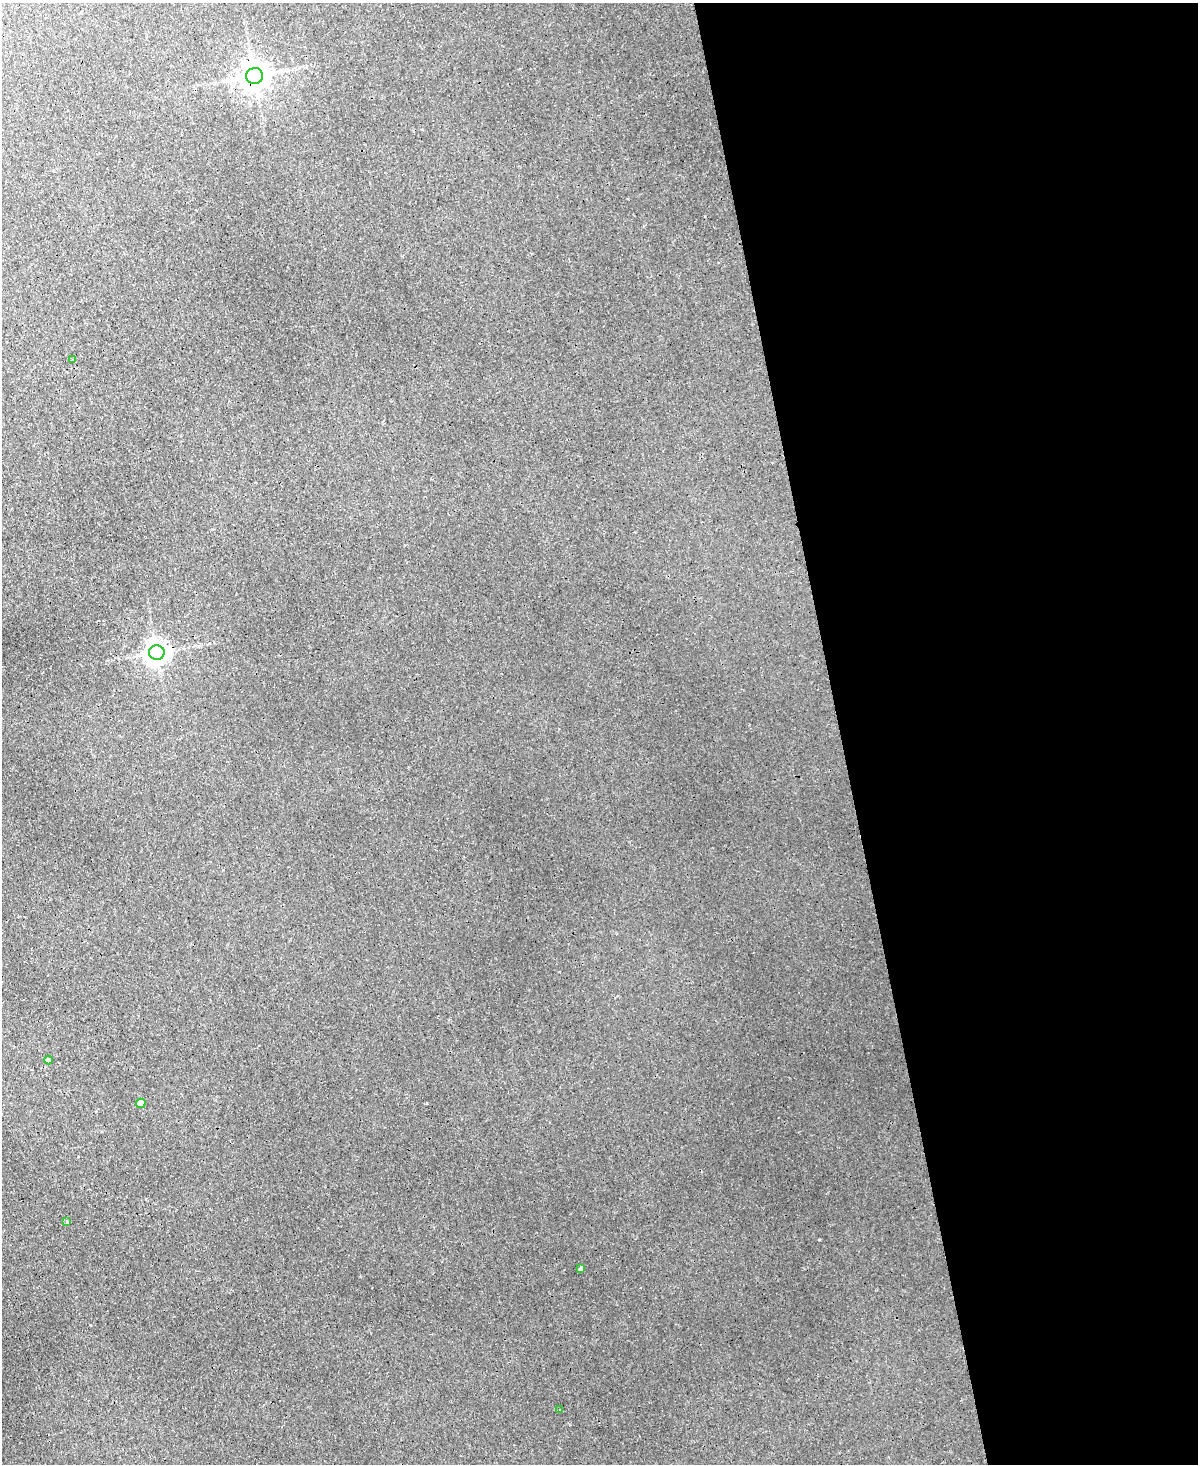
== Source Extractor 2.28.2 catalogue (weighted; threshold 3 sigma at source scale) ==
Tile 8 of 4 x 3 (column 4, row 2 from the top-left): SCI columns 3710-4905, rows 1828-3289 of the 5024 x 5000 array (HDU 1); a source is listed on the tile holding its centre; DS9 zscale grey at full resolution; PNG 1200 x 1466 px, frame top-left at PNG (2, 3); each listed source drawn as its Kron ellipse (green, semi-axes under 4 px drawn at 4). Shown black and unused: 30% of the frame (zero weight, under 3 of 4 exposures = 12% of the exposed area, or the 3 px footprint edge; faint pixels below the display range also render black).
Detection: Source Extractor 2.28.2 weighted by HDU 2 'WHT'; one run over the whole footprint, this tile lists its part. Background 0.0221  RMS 0.003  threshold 0.0134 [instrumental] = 3 sigma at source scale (4.5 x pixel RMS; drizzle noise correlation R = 1.50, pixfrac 1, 0.05/0.05 arcsec/px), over >= 5 px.
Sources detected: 10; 2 cosmic-ray / hot-pixel residue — neither listed nor drawn; the other 8 listed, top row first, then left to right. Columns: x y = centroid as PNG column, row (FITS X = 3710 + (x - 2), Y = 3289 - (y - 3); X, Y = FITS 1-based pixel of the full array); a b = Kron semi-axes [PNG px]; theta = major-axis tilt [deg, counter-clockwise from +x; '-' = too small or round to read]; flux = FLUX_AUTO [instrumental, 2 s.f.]
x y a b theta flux
254 76 8 8 - 380
73 359 3 3 - 0.3
157 653 8 7 - 230
48 1060 4 4 - 0.65
141 1103 5 4 - 3.6
67 1222 4 3 - 0.35
581 1269 4 3 - 0.39
560 1410 2 2 - 0.19
Overlapping masked pixels (flux is a lower limit): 1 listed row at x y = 254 76